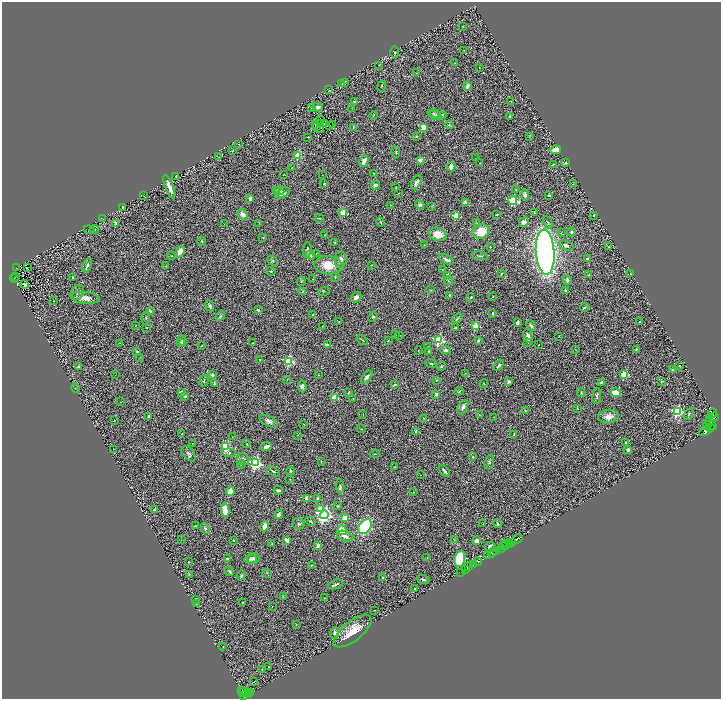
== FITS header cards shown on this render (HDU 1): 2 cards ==
NAXIS1  =                 1438
NAXIS2  =                 1393

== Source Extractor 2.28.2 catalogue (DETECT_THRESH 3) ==
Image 1438 x 1393 px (HDU 1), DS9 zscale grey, zoomed out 1/2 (1 PNG px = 2 x 2 image px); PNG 723 x 701 px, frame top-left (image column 2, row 1393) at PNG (2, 2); each listed source drawn as its Kron ellipse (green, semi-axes under 4 px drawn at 4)
Background 0.768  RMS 0.066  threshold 0.197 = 3 sigma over >= 5 px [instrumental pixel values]
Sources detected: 396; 42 cannot appear on this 1/2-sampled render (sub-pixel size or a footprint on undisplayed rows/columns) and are neither listed nor drawn; the other 354 listed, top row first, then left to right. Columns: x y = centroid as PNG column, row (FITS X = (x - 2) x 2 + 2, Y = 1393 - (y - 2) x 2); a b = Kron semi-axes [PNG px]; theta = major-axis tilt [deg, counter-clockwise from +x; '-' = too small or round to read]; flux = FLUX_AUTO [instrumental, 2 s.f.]
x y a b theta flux
463 26 2 2 - 6.1
464 50 2 2 - 4.3
395 52 6 2 -90 10
455 63 3 2 - 4.1
379 65 2 2 - 4.7
479 68 2 2 - 5.5
416 73 2 2 - 3.6
345 82 3 2 - 5.2
341 84 4 2 - 12
382 86 5 3 - 11
467 86 4 3 - 57
329 90 2 1 - 4
355 102 3 2 - 19
511 102 2 1 - 3.7
317 107 5 3 - 62
311 108 3 2 - 8
352 108 3 2 - 3.9
434 114 6 4 -15 20
373 115 4 1 - 5.5
435 115 6 4 -26 18
442 115 4 2 - 9.3
510 116 3 3 - 9.9
320 120 4 2 - 23
321 123 3 1 - 0.63
315 124 3 1 - 3.5
324 124 3 1 - 10
333 125 2 1 - 25
449 125 4 3 - 14
330 126 3 1 - 6.6
317 127 4 2 - 14
353 127 3 3 - 9.5
423 127 4 3 - 130
320 130 2 1 - 20
416 136 2 2 - 11
530 136 4 3 - 10
308 137 2 2 - 3.7
238 144 2 2 - 12
233 150 3 2 - 6.4
555 150 6 3 9 160
396 152 6 2 -79 11
298 155 3 3 - 550
219 157 2 1 - 3.1
476 158 2 1 - 2.7
420 160 2 2 - 230
364 161 6 3 64 100
480 163 2 2 - 4.4
566 163 3 2 - 22
553 164 3 2 - 9.6
292 167 3 2 - 6.9
451 167 5 4 - 97
374 173 4 2 - 6.7
284 174 3 1 - 4.2
322 175 2 1 - 3
176 176 2 2 - 21
416 182 8 4 65 53
324 184 3 3 - 12
573 184 3 1 - 5.1
375 185 4 3 - 27
169 186 12 3 -68 110
396 186 2 1 - 3
516 190 4 2 - 8.3
276 191 3 3 - 14
280 191 5 3 - 17
282 193 8 4 28 68
398 193 3 2 - 7.5
525 195 5 4 - 43
144 196 2 2 - 4.9
549 196 2 2 - 54
250 199 4 2 - 55
513 200 4 3 - 1000
465 203 3 3 - 86
391 205 3 2 - 4.4
420 205 5 3 - 39
432 206 3 2 - 5.5
123 207 2 2 - 110
343 213 3 3 - 490
534 213 3 2 - 12
243 214 6 4 -44 82
497 214 4 2 - 7.6
593 215 2 1 - 6
456 216 3 3 - 640
319 218 4 2 - 7.9
103 219 3 2 - 4
380 222 4 2 - 11
524 222 5 4 - 77
548 222 7 4 -66 29
116 223 2 2 - 120
259 223 3 2 - 4.8
477 223 4 2 - 8.4
224 224 3 2 - 4.3
95 229 4 3 - 10
89 230 5 3 - 15
481 232 8 7 - 270
571 232 4 4 - 24
561 233 3 2 - 5.8
438 234 9 6 -18 230
324 235 2 1 - 3.4
263 237 3 2 - 7.3
202 241 5 3 - 17
335 242 3 3 - 6.8
424 244 2 1 - 3.1
566 245 8 4 -22 55
490 247 2 2 - 10
609 247 3 2 - 15
307 250 8 3 82 23
180 251 6 4 63 140
545 252 22 9 -86 9100
316 253 2 1 - 3.1
310 255 4 3 - 53
172 256 4 3 - 13
480 256 7 3 -10 20
446 259 8 2 -27 38
587 259 3 2 - 26
340 260 8 6 88 81
273 261 6 3 -43 16
87 265 7 2 65 36
328 265 14 9 -5 260
372 265 2 2 - 7.6
166 266 3 2 - 5
16 268 3 1 - 41
27 268 3 1 - 3.2
442 269 3 2 - 5.7
271 271 5 3 - 12
502 274 3 2 - 11
630 274 2 1 - 5.8
448 275 3 2 - 120
589 275 3 2 - 10
15 277 3 1 - 31
73 277 3 2 - 17
335 277 4 2 - 8.6
14 278 4 2 - 17
312 279 3 2 - 4.8
567 280 5 3 - 51
301 281 4 3 - 14
448 281 4 2 - 11
24 284 4 2 - 33
431 290 4 3 - 9.3
565 290 2 2 - 42
303 291 3 3 - 10
324 291 6 3 20 13
77 293 8 6 59 42
450 295 3 2 - 30
356 297 6 4 46 51
471 297 2 2 - 22
493 297 2 1 - 4.3
85 298 14 6 -6 120
53 301 2 1 - 4.7
210 306 5 3 - 35
584 307 4 3 - 21
258 310 2 2 - 92
150 312 4 3 - 49
492 313 3 2 - 16
313 314 3 2 - 5.2
220 316 5 3 - 19
373 317 5 4 - 23
146 318 6 3 85 15
457 319 6 3 36 17
339 321 3 3 - 7.9
640 321 2 2 - 17
517 323 3 2 - 50
136 326 2 2 - 4.6
322 326 3 2 - 4.9
475 326 3 3 - 350
531 326 6 3 -48 28
147 328 2 1 - 3.5
455 328 4 2 - 10
395 335 2 2 - 4
399 335 2 2 - 7.4
528 336 7 4 -73 64
559 336 3 2 - 4.9
362 340 6 2 -38 11
439 340 4 3 - 1600
478 340 2 2 - 53
182 341 5 3 - 30
388 341 4 2 - 6.4
528 342 3 2 - 9.9
120 343 3 2 - 5.6
181 343 3 2 - 35
253 343 3 2 - 6.4
202 345 3 2 - 5.1
327 345 2 2 - 190
538 345 2 1 - 3.7
428 347 2 1 - 4.5
575 349 3 1 - 4.7
636 349 3 3 - 14
418 350 3 1 - 4.3
446 350 5 4 - 34
428 351 3 3 - 11
137 352 2 2 - 57
140 358 3 2 - 4.3
259 359 2 2 - 16
289 361 3 3 - 1500
431 363 6 3 -21 16
499 365 6 3 57 28
442 366 4 2 - 9.9
679 366 2 1 - 7.7
79 367 3 2 - 17
673 370 4 3 - 16
465 373 3 1 - 3.9
624 374 3 3 - 620
115 375 2 1 - 2.2
212 375 2 2 - 71
318 375 2 1 - 6.6
367 377 7 4 52 54
287 379 3 2 - 4.3
436 380 3 2 - 11
204 381 6 3 74 15
661 381 4 3 - 14
509 382 3 3 - 46
601 382 3 2 - 44
214 383 4 2 - 15
484 384 4 2 - 8.3
394 385 3 2 - 15
302 386 6 4 -83 45
76 388 5 2 - 7.6
459 391 5 3 - 19
181 392 2 2 - 140
349 392 4 2 - 9.4
581 393 4 2 - 13
616 393 5 4 - 180
436 394 4 3 - 31
185 396 3 3 - 15
597 396 8 3 84 25
335 397 3 3 - 440
353 398 2 1 - 4.8
121 402 3 2 - 4.5
463 407 7 4 63 61
577 408 3 2 - 7.9
525 410 2 2 - 11
677 411 4 3 - 1900
713 413 4 2 - 290
689 414 6 3 59 15
363 415 2 1 - 3.5
479 415 3 2 - 5.7
149 416 3 2 - 15
494 417 2 1 - 4.4
608 417 10 7 9 120
714 417 5 2 - 100
423 418 3 2 - 6.3
710 418 3 2 - 58
114 420 2 1 - 5.6
269 421 10 4 -28 59
304 424 3 2 - 5
711 424 7 4 -52 2200
707 426 4 3 - 750
710 428 2 1 - 7800
361 429 4 2 - 7.2
707 430 8 4 32 2000
416 431 2 2 - 120
182 434 2 1 - 8.3
297 435 2 1 - 3.7
514 435 2 2 - 40
232 437 2 1 - 4
192 443 2 2 - 3.6
626 443 2 2 - 50
247 444 3 2 - 6
226 447 4 4 - 810
266 447 6 3 22 79
113 449 2 1 - 6.9
628 450 4 3 - 25
229 453 7 4 -5 27
189 454 9 5 -51 34
375 454 5 2 - 7.5
473 457 3 3 - 10
243 459 6 5 - 54
321 461 2 2 - 4.4
489 462 7 4 73 29
256 463 4 4 - 3000
241 464 4 3 - 9.8
394 467 2 2 - 7.8
273 471 7 2 -30 17
290 471 4 2 - 23
444 471 7 2 -49 27
421 475 2 1 - 2.6
290 479 2 1 - 3.8
340 486 7 3 -82 24
278 490 5 2 - 40
230 492 4 3 - 230
414 492 2 2 - 4.2
307 498 4 3 - 77
318 498 4 3 - 23
338 506 4 2 - 13
320 509 3 3 - 200
154 510 2 2 - 50
225 510 7 4 -79 280
278 514 4 3 - 38
324 515 4 4 - 4600
345 518 3 2 - 280
310 521 5 3 - 18
498 523 4 3 - 18
299 524 6 5 - 25
483 524 3 2 - 8.5
196 526 2 2 - 9.3
265 526 5 3 - 130
365 527 8 5 53 1600
205 528 5 3 - 21
342 530 5 3 - 250
345 536 8 5 -19 61
517 539 6 3 34 870
181 540 2 1 - 3
233 540 3 3 - 8.3
287 540 4 3 - 66
454 540 4 3 - 9.5
477 541 2 2 - 240
512 542 3 2 - 1000
272 543 3 2 - 4.7
506 544 5 2 - 310
509 544 2 2 - 560
318 546 3 3 - 96
503 546 3 3 - 160
490 547 5 5 - 35
501 549 4 2 - 520
496 551 2 2 - 150
492 553 5 3 - 670
487 556 4 3 - 1300
427 557 2 2 - 8.6
253 558 6 5 - 48
227 559 2 2 - 14
250 559 6 4 4 32
460 559 8 5 75 730
188 562 2 2 - 6.9
478 562 4 2 - 620
311 565 2 2 - 7.1
473 565 2 1 - 50
469 566 2 1 - 19
465 569 2 1 - 12
229 571 5 3 - 27
460 572 3 1 - 11
267 573 4 2 - 5.8
189 574 4 3 - 9.6
241 575 5 3 - 21
382 577 3 2 - 11
423 579 6 3 -24 18
335 584 8 2 20 39
415 589 3 2 - 15
283 597 3 2 - 8
325 598 2 2 - 5.2
196 599 2 2 - 17
243 602 2 2 - 6.9
197 603 2 2 - 10
272 606 2 1 - 3
375 610 4 2 - 7.4
297 625 3 2 - 6.3
352 631 23 9 38 290
335 633 6 4 86 35
223 647 2 1 - 3.4
269 667 2 2 - 8.5
262 670 3 2 - 5.6
254 682 2 2 - 23
242 690 3 1 - 18
244 692 5 4 - 220
251 692 3 2 - 28
248 694 2 2 - 120
244 696 3 2 - 260
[42 sub-pixel or undisplayed-footprint detections neither listed nor drawn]